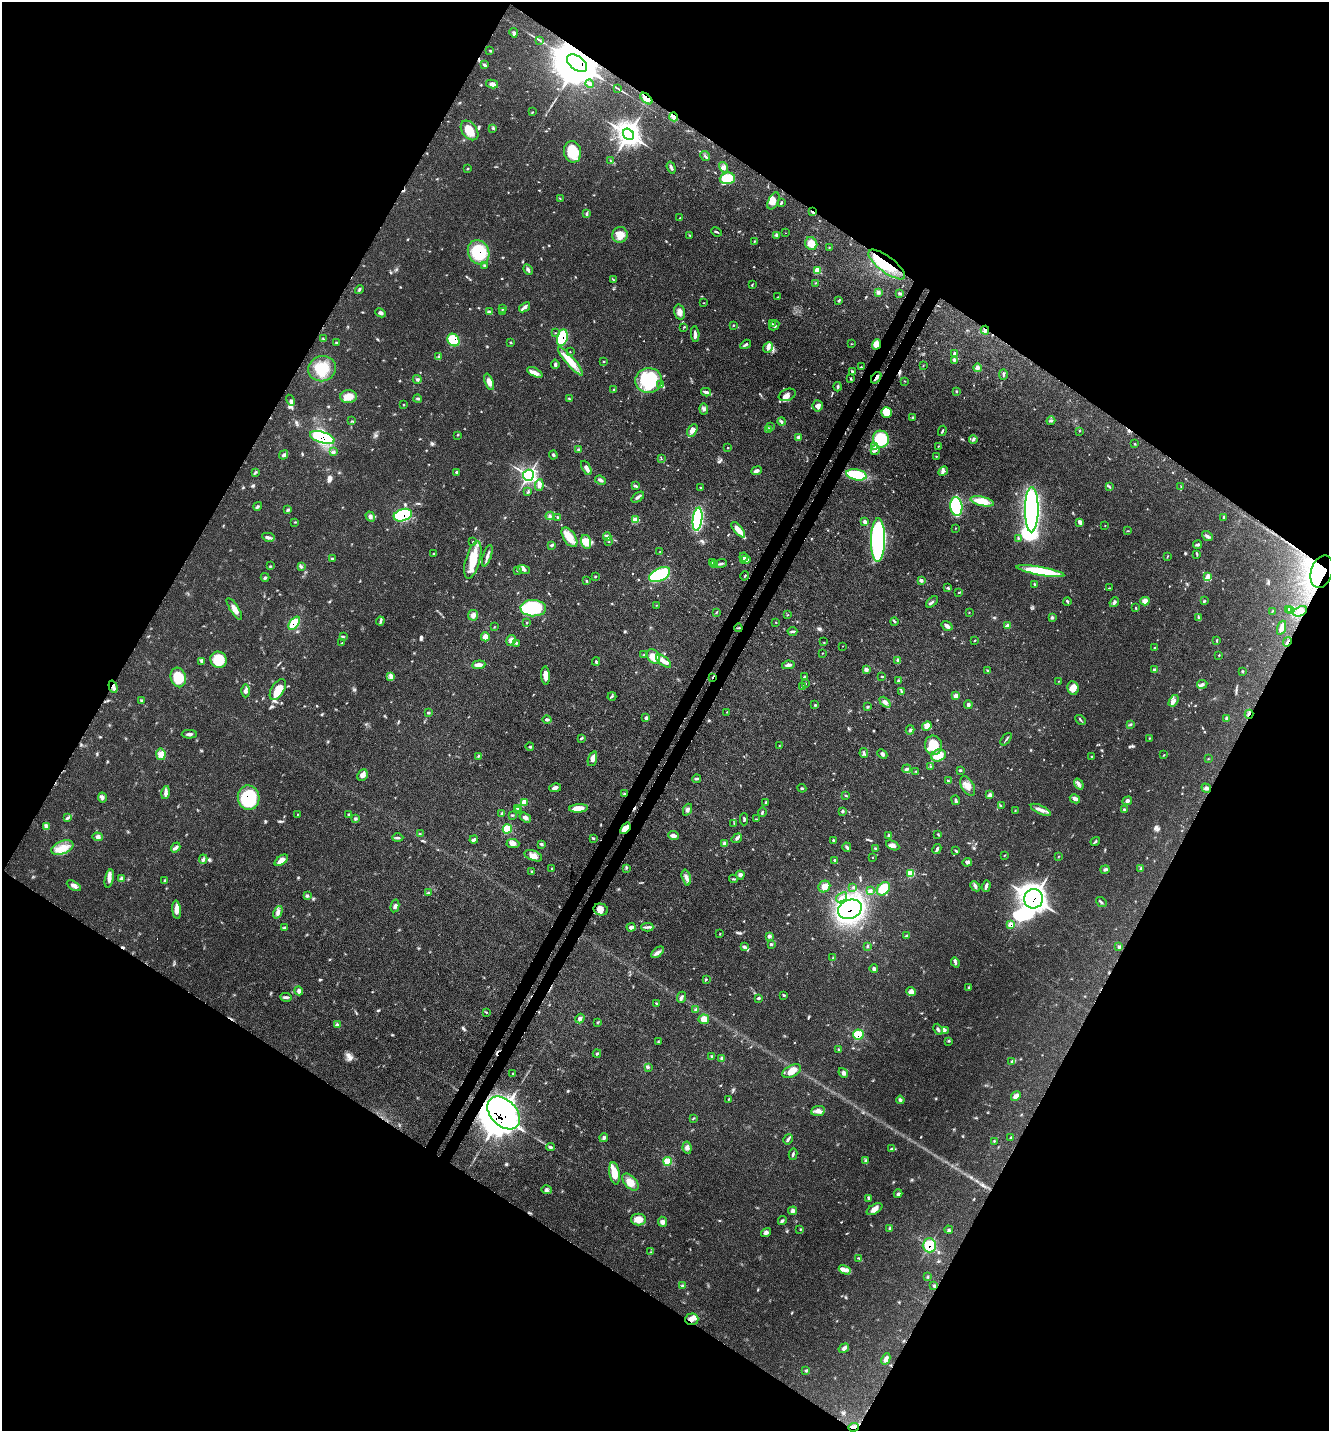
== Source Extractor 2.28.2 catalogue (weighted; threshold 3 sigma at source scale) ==
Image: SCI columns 236-5542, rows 100-5812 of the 5919 x 5911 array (HDU 1 of 3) = the unmasked area's bounding box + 8 px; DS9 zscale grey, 4 x 4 block average (1 PNG px = mean of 4 x 4 image px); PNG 1331 x 1433 px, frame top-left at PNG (2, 2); each listed source drawn as its Kron ellipse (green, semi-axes under 4 px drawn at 4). Shown black and unused: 49% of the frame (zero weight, under 3 of 4 exposures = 9% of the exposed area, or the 3 px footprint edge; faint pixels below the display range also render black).
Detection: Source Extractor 2.28.2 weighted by HDU 2 'WHT'. Background 0.0616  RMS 0.0036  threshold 0.0161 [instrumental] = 3 sigma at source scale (4.5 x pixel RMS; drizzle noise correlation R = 1.50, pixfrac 1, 0.05/0.05 arcsec/px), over >= 5 px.
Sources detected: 604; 10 inside a brighter object's white glare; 9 cosmic-ray / hot-pixel residue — neither listed nor drawn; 10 coinciding with a brighter row at this scale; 31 inside a brighter listed object's ellipse — not listed separately; of the other 544, all 500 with FLUX_AUTO >= 0.797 (the completeness limit of this list) listed and drawn (44 fainter detections not listed), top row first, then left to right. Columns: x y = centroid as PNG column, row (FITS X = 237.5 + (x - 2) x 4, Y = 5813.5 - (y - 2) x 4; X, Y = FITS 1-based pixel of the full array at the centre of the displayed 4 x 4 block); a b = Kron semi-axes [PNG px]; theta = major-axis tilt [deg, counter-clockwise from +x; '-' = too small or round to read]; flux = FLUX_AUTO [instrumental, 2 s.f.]
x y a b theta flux
514 33 4 3 - 4
540 40 3 2 - 2.3
490 50 2 2 - 1.2
577 63 11 7 -37 11000
484 65 4 3 - 3.2
492 84 6 3 -11 8
590 84 4 3 - 4.6
617 88 3 2 - 1.6
646 98 7 4 -42 16
533 112 2 2 - 1.2
674 117 4 3 - 11
493 128 3 2 - 1.5
469 130 11 7 -53 35
628 134 6 5 - 1600
573 152 11 8 -78 63
705 156 5 2 - 3.3
611 161 3 2 - 1.8
671 167 6 2 -71 6.4
724 167 5 3 - 5.8
467 169 3 2 - 1.7
727 178 7 6 - 53
560 199 2 2 - 1.2
773 201 9 5 65 14
781 203 4 2 - 2.5
813 212 4 2 - 4.9
586 214 2 2 - 0.93
680 218 2 2 - 1.5
717 232 6 2 -25 2.9
785 233 2 2 - 0.92
620 235 8 7 - 20
689 235 3 2 - 1.2
776 235 4 3 - 3.7
754 241 2 2 - 1
811 244 6 6 - 24
829 247 2 2 - 0.94
479 252 12 10 -62 100
887 264 22 8 -37 61
484 265 3 2 - 2.2
528 270 5 3 - 4.9
817 270 2 2 - 30
613 279 3 2 - 1.4
815 283 2 2 - 1.1
752 284 3 2 - 1.6
359 289 5 2 - 2.9
878 292 4 3 - 4.8
900 293 3 2 - 3.5
778 297 3 2 - 1.2
838 301 4 2 - 1.9
704 303 3 2 - 1
524 307 6 3 37 6.4
503 309 3 2 - 2.1
489 312 4 3 - 3.4
502 312 2 2 - 1.7
680 312 7 5 -74 11
380 313 5 3 - 5.4
772 324 2 2 - 2.2
733 325 2 2 - 1.6
774 325 5 2 - 2.6
684 327 2 2 - 1.3
985 330 4 2 - 4.2
555 333 2 2 - 1
695 334 8 3 -86 7.7
562 337 8 5 77 110
323 339 2 2 - 1.4
453 340 7 5 -53 75
511 342 2 2 - 1.3
336 343 3 3 - 2.2
746 344 6 3 33 4.1
851 344 3 2 - 1.1
876 344 5 4 - 23
768 347 6 4 53 8
570 352 2 2 - 0.85
955 354 2 2 - 8
438 357 2 2 - 1
954 360 3 3 - 3.5
570 361 18 4 -49 40
604 362 2 2 - 1.5
555 364 5 2 - 4.1
923 366 2 2 - 0.8
861 367 2 2 - 1.1
977 368 4 3 - 4.8
322 369 14 12 17 53
535 372 8 3 -26 9.7
853 372 3 3 - 4.4
1003 374 5 2 - 2.9
876 378 6 3 53 9.3
417 379 4 3 - 3.3
851 379 3 2 - 2.2
649 380 13 12 - 170
905 381 3 2 - 0.91
489 382 8 3 -70 14
661 385 3 2 - 1.7
838 387 4 2 - 3.8
614 390 3 2 - 1.8
956 391 2 2 - 2.2
706 392 5 3 - 6.7
787 395 9 5 22 11
348 397 8 6 2 29
418 399 4 2 - 2.7
569 399 4 2 - 2.7
291 400 6 2 -60 3.7
404 404 2 2 - 1.1
818 406 5 5 - 9.3
704 409 5 3 - 5.5
887 412 5 5 - 30
913 417 2 2 - 5
352 421 3 2 - 2
1051 421 4 3 - 3.6
782 422 4 3 - 3.8
770 427 3 2 - 2
768 429 3 2 - 2.1
692 430 6 4 58 11
942 431 5 2 - 3.1
1079 431 2 2 - 0.84
458 435 2 2 - 1
322 437 13 5 -18 170
798 437 4 3 - 3.2
881 439 8 8 - 92
973 439 4 3 - 4.2
1135 444 2 2 - 1.4
938 446 2 2 - 1.3
874 447 4 2 - 3.3
728 448 2 2 - 1.6
578 449 3 2 - 2.3
875 450 5 2 - 4.3
334 452 3 2 - 2
284 455 5 3 - 4.3
553 455 4 2 - 3.6
936 456 2 2 - 1.2
661 459 2 2 - 0.88
586 468 8 2 -63 11
756 471 5 3 - 6.5
943 471 5 4 - 5.7
255 472 4 2 - 2.7
456 472 3 2 - 2.2
528 475 5 5 - 230
857 475 10 5 -12 87
600 480 6 3 -25 5
539 485 6 4 82 7.4
635 486 4 3 - 3.3
700 487 3 2 - 1.6
1109 487 4 2 - 2.7
1181 487 2 2 - 0.94
528 492 3 2 - 2.7
638 497 7 3 37 5.6
982 501 12 4 -13 38
258 506 4 2 - 3.5
956 506 9 6 -83 200
288 510 3 2 - 2.8
1032 510 22 6 90 520
403 515 9 6 17 210
370 516 5 3 - 5.4
550 516 4 3 - 4.1
557 517 3 2 - 1.8
1224 517 3 2 - 3.3
697 519 12 4 82 210
635 520 3 2 - 21
295 522 2 2 - 1.3
865 522 3 3 - 7
1080 522 4 3 - 8.1
1105 526 2 2 - 0.91
955 528 2 2 - 0.86
738 530 9 3 -50 28
1127 531 2 2 - 0.81
1207 536 6 3 -38 5.2
268 537 6 3 -12 5.5
569 537 11 6 -57 31
607 537 4 2 - 4
1018 538 3 2 - 1.9
878 540 22 7 89 450
473 542 2 2 - 1.2
586 542 7 5 -74 30
609 542 2 2 - 0.85
552 545 4 2 - 3.4
1197 545 4 2 - 4.5
660 551 2 2 - 0.84
434 553 3 2 - 2
1197 555 2 2 - 0.85
487 556 11 2 73 10
744 557 4 3 - 4.4
1167 557 3 2 - 1
332 558 3 2 - 2.1
473 560 19 7 74 55
746 560 5 3 - 11
712 563 3 2 - 1.8
714 564 3 2 - 3.4
721 564 6 2 18 4.8
270 566 2 2 - 1.6
301 567 4 3 - 2.9
518 570 3 2 - 1.2
524 570 6 3 -20 6.6
1040 571 24 4 -10 140
1322 572 17 10 73 74
660 575 11 6 26 160
745 576 4 2 - 2.1
1208 576 3 2 - 12
265 577 4 2 - 2.4
595 577 3 2 - 1.7
921 580 3 2 - 6
586 581 3 2 - 1.5
1034 584 3 2 - 2.3
948 588 3 2 - 2.8
1109 588 3 2 - 1.1
959 592 3 2 - 1.8
1145 601 4 4 - 14
1204 601 3 2 - 3
932 602 7 2 42 3.4
1067 602 4 2 - 3.3
1114 602 5 3 - 6.1
657 605 2 2 - 0.91
533 608 13 8 -2 150
1136 608 3 2 - 1.9
234 609 13 3 -57 15
1288 609 4 2 - 2.3
1272 611 3 2 - 1.3
1291 611 2 2 - 1
1300 611 7 4 27 9.8
716 612 3 2 - 1.9
969 612 2 2 - 1.4
473 615 5 5 - 8.5
787 615 3 2 - 1.1
1052 617 4 3 - 3.4
1198 617 3 2 - 2.4
380 621 4 2 - 3.5
894 621 4 2 - 2.7
527 622 2 2 - 1.2
776 622 2 2 - 1.4
294 623 7 4 54 62
947 626 6 3 -34 7.6
1008 626 2 2 - 17
494 627 2 2 - 0.87
738 628 4 2 - 2.3
1281 628 7 4 70 8.9
792 631 5 2 - 3.5
343 636 2 2 - 0.94
485 637 4 4 - 15
511 640 6 3 58 7.8
1217 640 3 2 - 2.1
975 641 3 2 - 1.6
824 642 2 2 - 1
1287 642 5 2 - 2.5
342 643 4 2 - 1.9
516 643 3 2 - 2.3
843 646 2 2 - 0.8
1154 648 2 2 - 1.1
822 653 2 2 - 0.93
644 655 3 2 - 1.8
1219 655 2 2 - 1.3
653 657 8 6 -54 28
218 660 8 8 - 50
898 660 3 3 - 4
202 661 3 2 - 2.1
596 661 4 2 - 2.9
664 661 9 4 -38 13
479 665 7 3 5 11
788 665 6 3 10 6.4
866 669 3 3 - 6
987 670 4 2 - 2.2
1154 670 2 2 - 4.9
1242 671 3 2 - 2
545 675 9 3 -86 20
804 676 3 2 - 2.2
882 676 3 2 - 1.6
178 677 10 7 -74 53
391 677 3 2 - 3.3
712 677 3 2 - 1.7
898 681 3 2 - 5
1059 681 2 2 - 0.85
806 683 2 2 - 0.92
1202 684 5 3 - 5.7
113 687 6 2 -73 6.9
803 687 4 2 - 4
1073 688 7 5 -80 15
278 690 12 6 59 34
245 691 6 3 90 6.2
902 691 3 2 - 1.6
612 696 4 2 - 1.9
956 696 2 2 - 17
141 700 2 2 - 1.6
1174 701 6 3 56 7.4
885 702 6 3 -44 9.2
815 705 3 2 - 2.2
968 705 4 3 - 6.2
868 707 3 2 - 2.1
727 712 2 2 - 1
429 713 3 2 - 2.2
1249 714 4 2 - 4.8
646 718 3 2 - 5
1227 718 3 2 - 3.2
547 719 4 2 - 3.8
1080 720 6 2 -46 2.8
1131 724 3 2 - 2.6
927 726 5 4 - 19
910 730 4 3 - 3.2
189 734 7 3 1 5.5
581 738 3 2 - 2.6
1149 738 2 2 - 1.2
1006 739 7 2 51 2.9
933 745 10 8 -77 53
530 746 4 2 - 2.3
779 746 4 2 - 1.5
864 753 5 2 - 3.4
161 754 6 4 -78 13
882 754 5 3 - 6.1
938 755 7 6 - 40
1164 755 2 2 - 1.3
478 756 3 2 - 2.4
1092 756 4 2 - 1.9
592 759 8 4 72 12
1208 759 2 2 - 0.84
930 766 2 2 - 0.92
907 769 4 2 - 4.7
960 770 3 2 - 2
916 771 2 2 - 1.4
363 775 6 5 - 9.1
697 779 4 2 - 3
948 781 2 2 - 2.4
1079 784 6 3 -55 5.4
968 786 10 6 -61 15
555 788 6 2 10 8.2
802 788 4 2 - 2.5
1206 788 5 3 - 4.5
165 793 6 4 77 6.8
624 794 2 2 - 2.4
990 795 4 3 - 5.5
846 796 3 2 - 2
102 797 5 3 - 4.8
249 798 12 11 - 110
1075 799 5 3 - 9.1
956 800 5 2 - 4.4
1127 801 5 3 - 5.3
524 802 4 3 - 13
766 802 3 2 - 2.1
1001 806 2 2 - 1.2
517 808 2 2 - 1.3
578 808 9 3 4 27
1124 809 3 2 - 2.3
518 810 3 2 - 2.3
687 810 6 4 65 5.9
1041 810 11 3 -26 11
842 811 3 2 - 3.1
1015 811 2 2 - 0.98
762 812 5 2 - 2.9
502 813 3 2 - 3.5
298 814 2 2 - 0.88
349 814 4 2 - 1.8
512 815 3 2 - 1.9
67 818 2 2 - 1.1
525 818 6 3 -32 7.6
355 819 4 3 - 3.2
744 819 6 2 88 3
756 819 2 2 - 1.1
734 823 2 2 - 0.89
46 826 2 2 - 2.3
625 828 6 4 51 23
507 829 5 4 - 32
420 834 3 2 - 1
938 834 3 2 - 1.7
889 835 2 2 - 2.7
674 836 5 3 - 8.3
98 837 5 3 - 5.2
398 838 5 2 - 3.6
593 838 3 2 - 1.6
737 838 5 3 - 5.4
474 839 4 2 - 6.6
833 840 3 2 - 2
1095 841 5 2 - 2.8
513 843 6 4 -4 8.6
725 843 3 2 - 7.8
541 844 4 3 - 2.8
893 845 7 4 -26 7.8
176 847 5 3 - 5.3
847 847 5 2 - 4.6
62 848 11 6 22 26
875 849 3 2 - 2.3
937 849 5 3 - 4.4
956 851 3 2 - 2.1
1005 855 2 2 - 0.97
533 856 9 5 -22 13
872 857 2 2 - 1.4
1058 857 2 2 - 1.1
203 859 5 2 - 3.5
281 860 8 3 36 17
835 861 3 2 - 3.1
967 862 5 4 - 5.2
552 868 3 2 - 1
626 868 2 2 - 0.93
1141 868 4 2 - 2
1105 869 5 3 - 4.3
531 871 2 2 - 1.5
911 873 4 3 - 29
740 875 4 4 - 6.2
686 878 8 3 -75 8.8
109 879 9 4 78 11
121 879 3 2 - 2.1
734 879 4 2 - 2.6
165 881 3 2 - 2.3
74 886 8 3 -30 8.3
824 886 6 5 - 15
975 886 6 3 -43 5.4
986 886 6 2 73 6.8
853 887 2 2 - 1.2
883 889 7 5 46 53
870 891 3 2 - 6.7
428 893 3 2 - 2.3
307 895 4 3 - 3.1
841 897 6 2 38 3.8
1033 899 9 9 - 900
1101 902 6 2 -39 3.2
395 906 6 3 77 5.4
601 909 7 6 - 18
850 909 12 9 21 510
177 910 9 4 -85 14
278 912 6 3 66 7.5
1011 925 3 3 - 14
631 927 4 3 - 5.9
647 927 6 2 -2 5
284 928 3 2 - 2.4
720 934 2 2 - 1.2
769 936 3 2 - 4.9
907 936 4 2 - 4.2
771 944 3 2 - 2.5
867 946 3 2 - 1.7
744 947 3 2 - 2.4
1119 947 3 2 - 3.1
658 952 7 4 39 8.1
833 958 3 2 - 1.4
955 963 5 2 - 3.4
874 969 4 3 - 4.3
706 979 2 2 - 1.4
969 988 3 3 - 2.3
299 991 5 4 - 6.1
911 992 5 4 - 11
784 995 3 2 - 2.4
286 997 6 2 -5 4.6
681 997 5 3 - 4.9
759 998 3 2 - 2.6
657 1004 2 2 - 1.1
696 1010 3 2 - 2.9
486 1012 2 2 - 1.1
580 1019 5 4 - 5.4
704 1019 5 5 - 20
597 1022 2 2 - 1
337 1024 3 2 - 2.4
938 1029 6 3 -68 3.8
945 1030 3 2 - 2.8
858 1035 5 5 - 44
949 1041 3 2 - 1.5
658 1042 3 2 - 1.9
839 1049 2 2 - 1.8
597 1054 4 2 - 2.9
711 1056 3 2 - 1.5
722 1059 4 3 - 4.2
1012 1062 3 2 - 1.6
648 1068 2 2 - 0.96
792 1071 10 5 28 25
513 1073 2 2 - 1.2
843 1073 5 3 - 5.9
1016 1096 5 3 - 12
729 1099 3 2 - 1.2
900 1100 4 3 - 3.8
818 1111 7 5 8 10
504 1113 19 13 -46 1000
693 1118 3 2 - 1.9
604 1138 4 2 - 4.4
1011 1138 3 2 - 2
788 1139 5 3 - 4.4
994 1141 2 2 - 1.4
551 1147 4 2 - 2.6
687 1148 6 4 -83 6.8
892 1149 3 2 - 2.5
793 1154 6 2 77 3.3
667 1161 4 4 - 23
865 1161 4 3 - 3.4
615 1173 11 5 -80 29
630 1182 10 6 -47 22
547 1190 5 2 - 4.3
898 1194 4 3 - 3.7
869 1198 4 3 - 4.4
874 1209 9 4 31 11
793 1211 4 4 - 4.6
639 1219 7 6 - 21
782 1220 4 3 - 3.6
663 1222 5 4 - 7
800 1229 2 2 - 0.88
890 1229 3 3 - 2.8
949 1230 4 2 - 2.9
766 1232 5 3 - 6.5
929 1245 7 6 - 64
651 1252 2 2 - 1.1
859 1259 2 2 - 0.97
845 1270 6 4 -28 8.6
927 1277 2 2 - 0.97
683 1285 2 2 - 1
934 1286 3 3 - 3.4
692 1319 7 5 3 14
844 1348 5 4 - 5.3
886 1359 6 4 63 7
805 1370 2 2 - 1.1
853 1427 5 2 - 5.9
Overlapping masked pixels (flux is a lower limit): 29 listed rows (the first 20) at x y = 577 63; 646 98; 674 117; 813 212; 479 252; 887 264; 985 330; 562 337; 453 340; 876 344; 876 378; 322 437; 403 515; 1322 572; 294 623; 1287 642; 712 677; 113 687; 1249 714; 249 798
Diffuse or blended objects may show on this block-average render without a row.